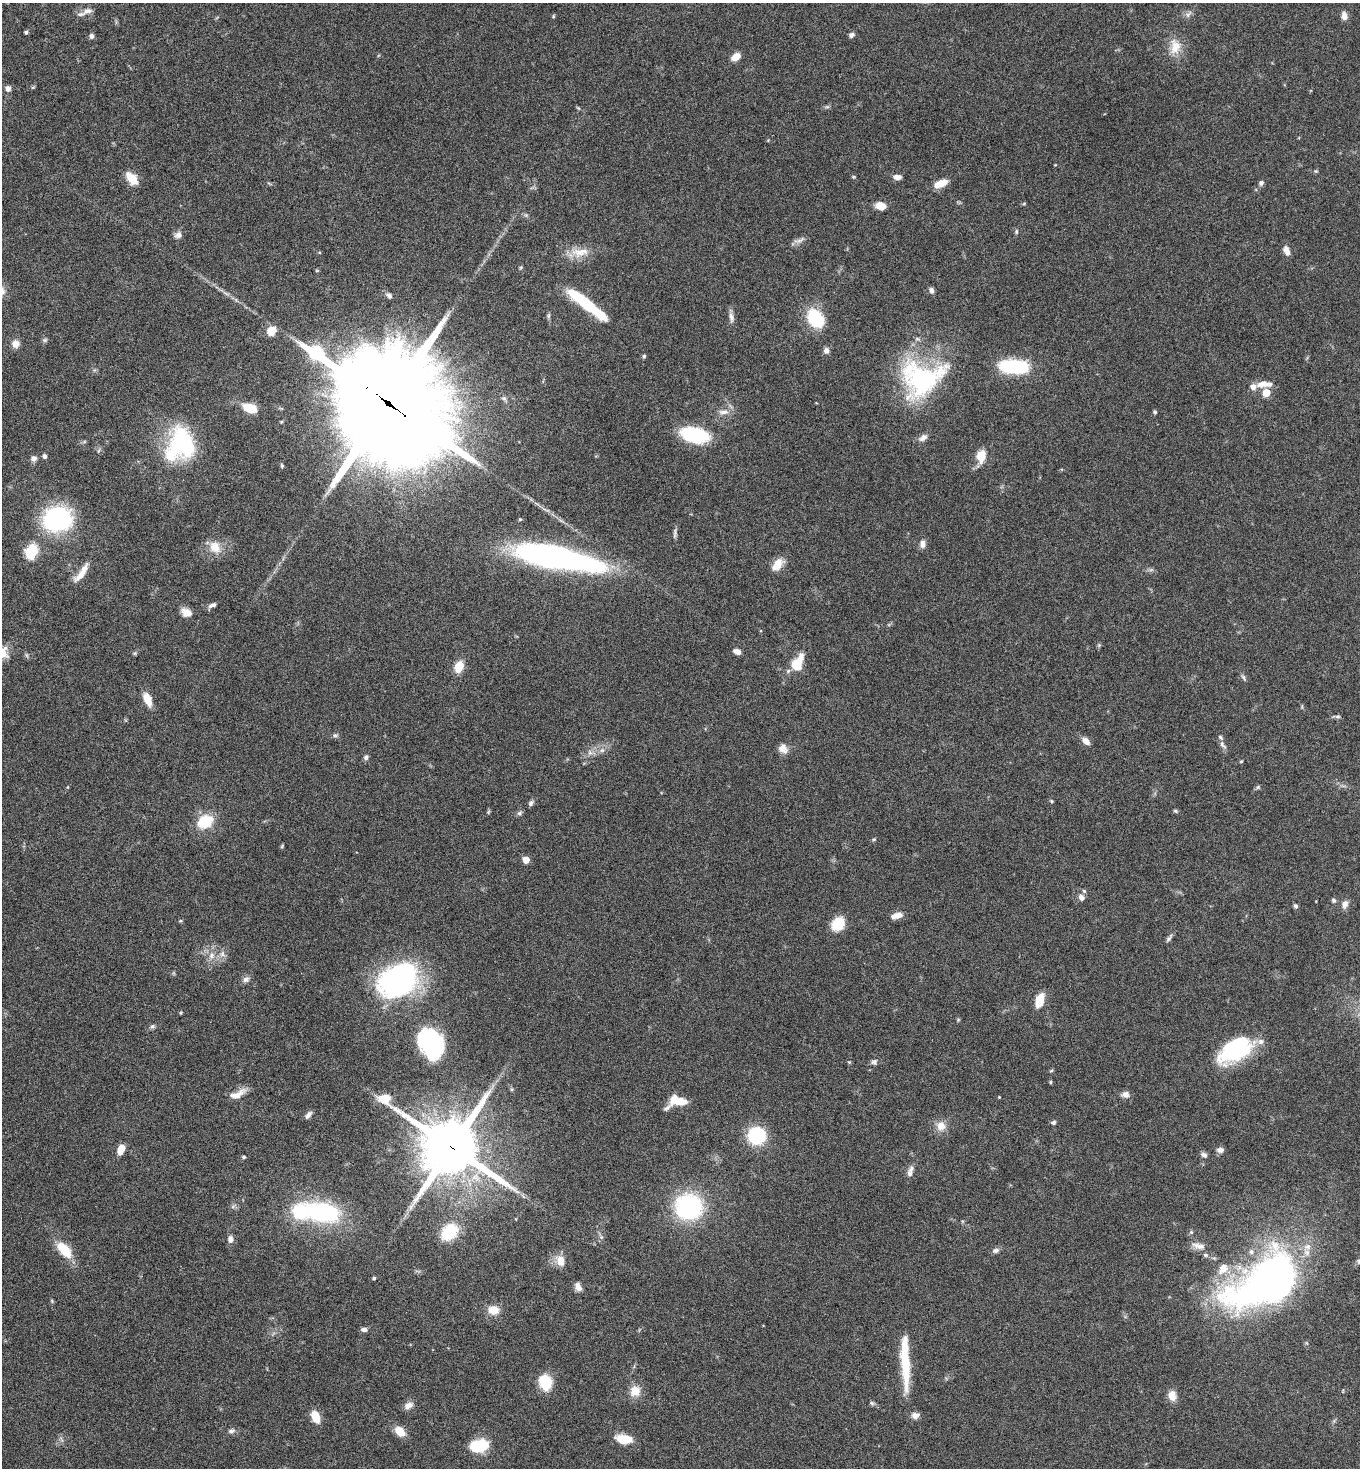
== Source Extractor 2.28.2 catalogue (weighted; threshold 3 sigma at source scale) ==
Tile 11 of 4 x 4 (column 3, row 3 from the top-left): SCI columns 3060-4417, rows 1504-2969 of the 5980 x 5944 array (HDU 1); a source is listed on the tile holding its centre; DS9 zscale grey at full resolution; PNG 1362 x 1470 px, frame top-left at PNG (2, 3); no overlay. Shown black and unused: <1% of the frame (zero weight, under 5 of 9 exposures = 3% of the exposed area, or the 3 px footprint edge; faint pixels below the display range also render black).
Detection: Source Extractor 2.28.2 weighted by HDU 2 'WHT'; one run over the whole footprint, this tile lists its part. Background 0.0531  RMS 0.003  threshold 0.0124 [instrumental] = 3 sigma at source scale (4.09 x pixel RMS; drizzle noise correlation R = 1.36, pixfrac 0.8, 0.05/0.05 arcsec/px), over >= 5 px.
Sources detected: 173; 5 inside a brighter object's white glare — not listed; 10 inside a brighter listed object's ellipse — not listed separately; the other 158 listed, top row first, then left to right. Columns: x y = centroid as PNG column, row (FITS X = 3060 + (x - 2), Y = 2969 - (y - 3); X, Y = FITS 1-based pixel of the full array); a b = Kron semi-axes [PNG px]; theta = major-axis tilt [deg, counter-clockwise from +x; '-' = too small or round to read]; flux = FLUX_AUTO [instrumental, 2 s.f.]
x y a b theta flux
87 11 14 7 14 1.5
1188 14 12 6 43 1
553 16 6 3 89 0.27
1344 16 10 7 -80 1.6
26 32 4 4 - 0.49
851 35 7 5 37 0.87
91 36 6 5 - 0.83
1175 47 23 15 88 4.5
736 57 11 7 33 2.5
8 89 8 7 - 0.97
578 108 6 4 -44 0.33
1316 171 5 5 - 0.34
853 177 5 4 - 0.34
897 177 8 5 -5 1.5
132 179 16 9 -51 4.5
1261 183 6 5 - 0.78
940 184 16 7 23 3.3
881 206 10 7 -20 3.7
526 215 5 5 - 0.41
1016 232 7 4 84 0.44
178 235 10 8 12 1.2
799 240 18 5 22 1.2
1286 251 12 7 -62 1.7
580 252 28 12 7 4.6
931 290 8 6 -81 0.77
2 291 13 9 -87 1.6
226 293 11 3 -35 0.81
389 296 7 5 -49 0.81
587 304 44 8 -38 19
549 316 8 4 81 0.49
731 317 15 6 -80 1.3
816 318 17 12 -52 16
271 331 9 8 - 4.2
45 340 7 5 46 0.5
16 344 9 8 - 2.1
826 350 7 7 - 1.1
644 356 5 5 - 0.4
1014 367 24 11 -3 22
926 380 63 42 19 34
1264 384 21 7 2 2.8
1266 393 5 5 - 4.9
388 403 41 30 -40 8500
250 408 11 7 -21 7.7
723 412 15 6 -2 1.6
1155 412 5 4 - 0.39
694 435 27 14 -13 18
923 438 13 7 33 1.4
183 442 42 30 -73 23
45 456 6 5 - 0.65
981 456 12 9 78 4.7
34 458 8 7 - 1
282 466 6 4 -89 0.39
57 519 27 22 9 34
520 519 5 4 - 0.3
675 532 11 5 83 0.77
923 544 10 7 87 1.4
215 547 18 14 -47 4.2
31 552 16 12 67 8
556 557 78 17 -11 110
777 564 13 8 50 4.4
81 575 22 9 40 3
212 605 10 5 18 0.93
186 612 13 9 -27 2.2
1099 645 5 5 - 0.35
737 652 7 5 -24 1.7
134 653 6 5 - 0.37
3 654 21 12 83 3.3
797 663 18 9 63 7.9
459 667 10 8 66 5.3
1243 677 9 5 -55 0.6
148 699 16 8 -68 3.6
1338 716 8 4 -1 0.53
335 735 7 5 8 0.54
1086 741 9 6 -41 1.9
1222 745 13 6 -56 1.1
783 748 12 10 -48 2.1
602 750 7 5 43 0.66
590 753 9 7 -89 1.1
366 757 8 6 72 0.67
1241 761 4 3 - 0.31
1258 787 6 5 - 0.45
1051 801 5 4 - 0.3
531 803 8 5 59 0.67
1175 811 6 4 -28 0.39
488 812 6 4 71 0.34
519 813 8 5 28 0.6
205 821 20 14 30 7.9
874 839 5 4 - 0.32
282 846 6 4 47 0.31
526 860 5 5 - 4.3
1084 891 5 5 - 0.46
1081 897 8 6 -54 1.2
1334 900 6 5 - 0.67
1345 904 12 8 74 1.4
1295 906 6 5 - 0.59
898 915 10 7 10 2
180 921 5 4 - 0.29
838 924 13 10 49 8
1169 938 11 5 55 0.75
222 954 9 8 - 1.3
211 955 11 9 75 2
246 979 10 8 34 1.1
399 980 30 23 33 94
1040 1000 14 8 72 4.9
958 1020 5 4 - 0.29
152 1026 6 6 - 0.58
429 1041 26 23 -11 22
1233 1055 48 18 16 18
849 1062 5 4 - 0.28
874 1062 9 7 23 0.83
1051 1071 6 3 19 0.29
1051 1082 5 3 - 0.29
511 1089 6 4 -90 0.34
237 1094 24 9 26 2.8
1125 1094 10 7 1 1.4
999 1097 3 3 - 0.2
677 1101 17 8 -10 6.3
667 1108 15 5 38 0.76
308 1115 10 5 50 1
1053 1122 6 5 - 0.58
941 1126 14 12 -13 2.8
757 1135 13 12 - 21
451 1147 22 18 -35 2000
121 1149 9 5 68 4.6
1220 1150 8 6 9 1.2
1204 1155 8 6 -27 0.83
243 1157 4 4 - 0.53
911 1169 10 7 65 1
233 1206 7 4 20 0.51
689 1207 21 20 - 38
323 1212 32 17 -12 36
449 1232 16 12 45 12
1191 1232 6 4 -44 0.37
601 1237 6 4 -45 0.47
230 1239 9 6 -84 1.4
1198 1246 19 8 -11 2.1
65 1250 18 9 -48 8.5
996 1250 9 6 15 0.88
1205 1255 7 5 -16 0.61
560 1261 12 9 -71 3.4
374 1278 4 3 - 0.4
1266 1282 75 38 32 160
578 1287 11 6 -61 1.5
52 1301 6 4 -72 0.29
493 1310 11 9 -7 3.8
364 1330 7 5 -1 1
905 1362 65 9 -87 13
545 1382 15 12 -68 8.2
635 1391 13 12 - 3.6
1172 1396 13 10 -81 2.5
872 1403 7 5 -5 0.49
408 1405 13 8 34 1.6
915 1415 10 8 2 1.4
315 1417 11 7 -69 4.8
232 1431 10 5 6 0.81
400 1431 9 6 -43 5.9
624 1439 17 9 -8 5.5
479 1446 18 11 14 10
Overlapping masked pixels (flux is a lower limit): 2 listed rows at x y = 388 403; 451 1147
Isophote crosses this tile's border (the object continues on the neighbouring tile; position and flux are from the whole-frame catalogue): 2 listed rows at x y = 2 291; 3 654